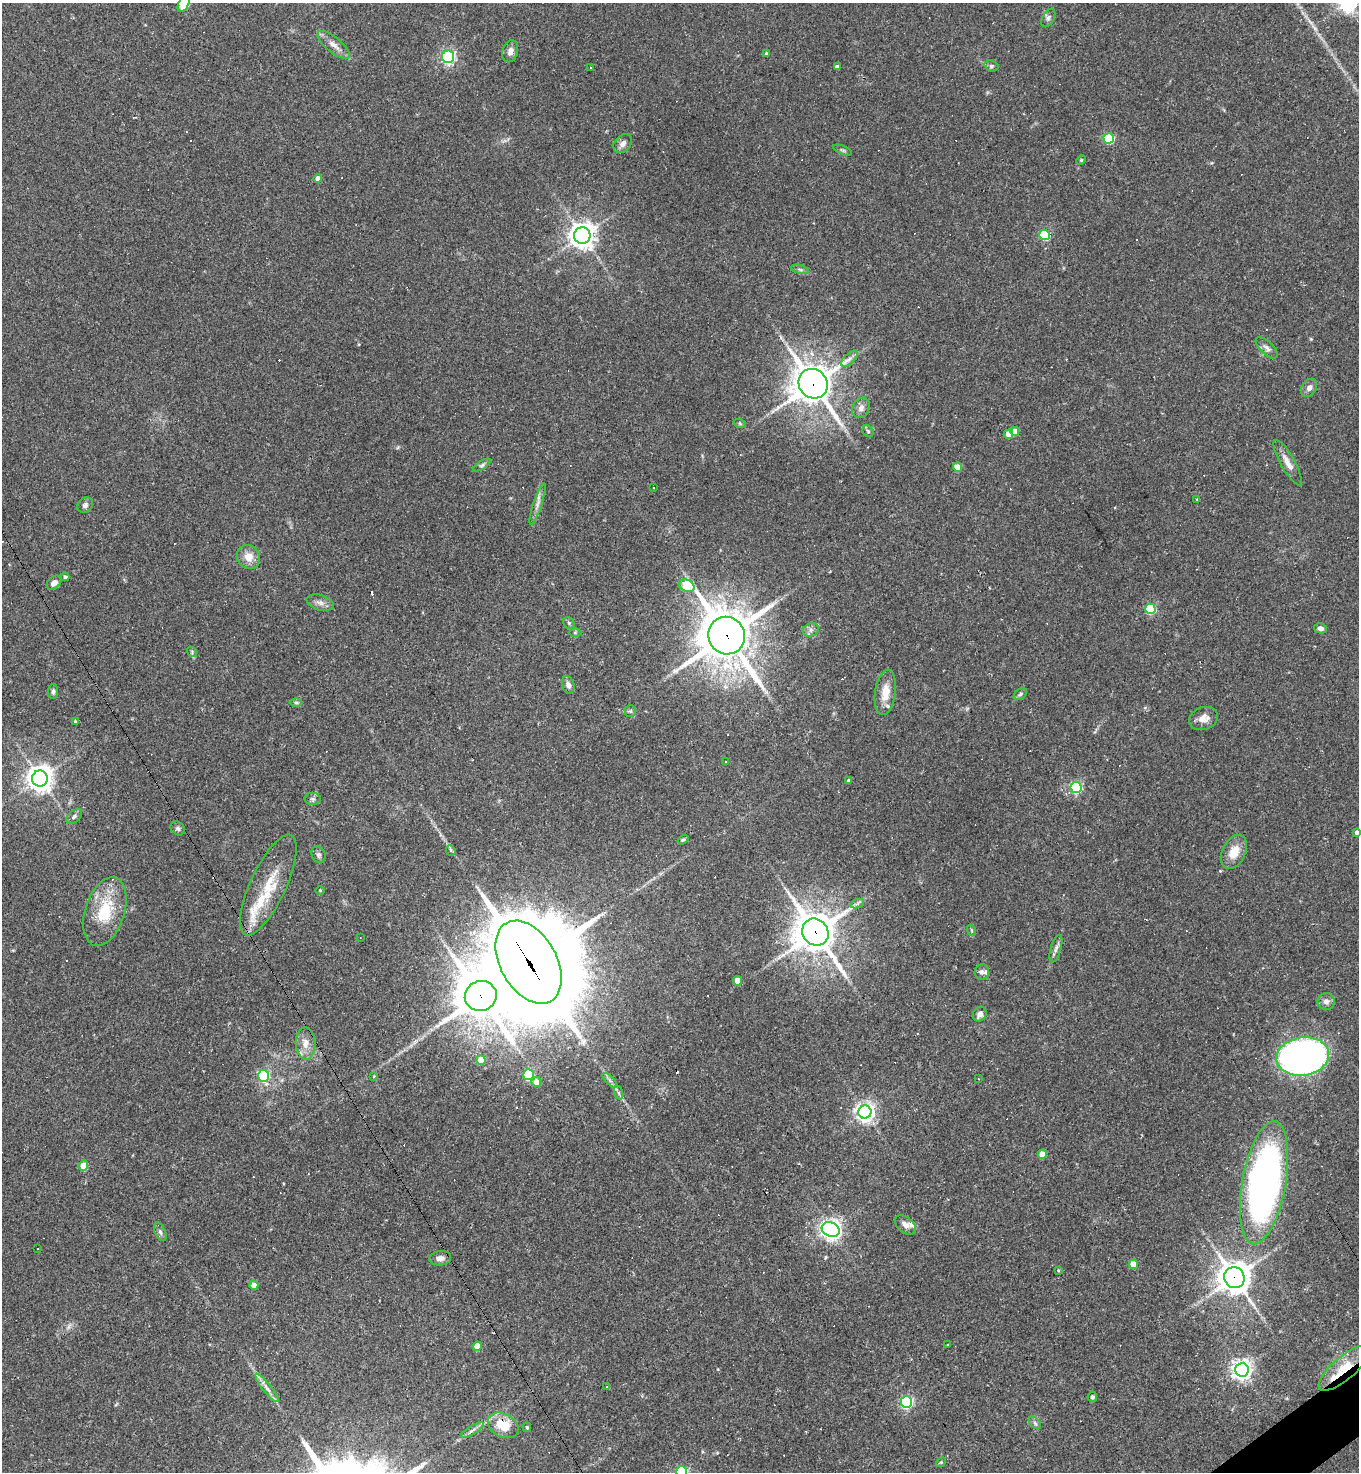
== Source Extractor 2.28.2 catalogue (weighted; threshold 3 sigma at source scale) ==
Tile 6 of 4 x 4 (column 2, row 2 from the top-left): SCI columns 1650-3006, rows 2941-4410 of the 5875 x 5880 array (HDU 1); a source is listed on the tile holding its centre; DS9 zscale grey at full resolution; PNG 1361 x 1474 px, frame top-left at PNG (2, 3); each listed source drawn as its Kron ellipse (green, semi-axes under 4 px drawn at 4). Shown black and unused: <1% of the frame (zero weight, under 2 of 3 exposures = <1% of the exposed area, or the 3 px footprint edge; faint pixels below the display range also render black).
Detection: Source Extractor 2.28.2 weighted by HDU 2 'WHT'; one run over the whole footprint, this tile lists its part. Background 0.0409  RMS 0.0046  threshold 0.0207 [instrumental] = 3 sigma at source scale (4.5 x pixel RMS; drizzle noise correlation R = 1.50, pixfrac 1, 0.05/0.05 arcsec/px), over >= 5 px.
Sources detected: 155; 1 inside a brighter object's white glare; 33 cosmic-ray / hot-pixel residue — neither listed nor drawn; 5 inside a brighter listed object's ellipse — not listed separately; the other 116 listed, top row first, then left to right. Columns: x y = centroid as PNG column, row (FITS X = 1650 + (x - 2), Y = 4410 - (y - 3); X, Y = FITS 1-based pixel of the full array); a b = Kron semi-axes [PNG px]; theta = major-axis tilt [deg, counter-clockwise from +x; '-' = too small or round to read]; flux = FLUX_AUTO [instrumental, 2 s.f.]
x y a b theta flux
184 4 9 5 63 24
1048 18 10 6 61 1.3
334 45 20 7 -39 3.8
510 51 11 7 73 2.3
766 54 4 4 - 1.1
448 57 6 6 - 87
991 66 7 5 -20 0.91
837 67 4 4 - 1.8
591 68 3 2 - 0.27
1109 138 5 5 - 27
623 144 11 8 46 2.5
843 150 10 3 -22 0.81
1081 160 5 4 - 0.5
318 179 4 4 - 5
1045 235 5 5 - 29
582 236 8 8 - 420
800 269 9 4 -14 0.95
1267 348 14 6 -43 2.1
849 359 10 5 45 1.9
813 384 15 14 - 910
1309 388 10 7 56 2.1
861 408 11 8 63 2.6
740 424 6 4 -20 0.62
868 431 6 5 - 0.8
1015 431 4 4 - 4.9
1008 434 5 4 - 5.9
1288 463 26 7 -60 4.6
482 465 10 4 32 0.96
957 467 4 4 - 8.4
653 488 2 2 - 0.33
1197 499 4 3 - 0.41
538 504 21 4 72 2.7
85 505 8 7 - 1.6
248 557 12 11 - 5.1
65 577 4 4 - 1.2
54 583 8 6 44 2.4
687 586 8 6 -27 27
320 602 14 7 -17 2.4
1150 609 5 5 - 29
569 623 6 5 - 0.88
1320 628 6 5 - 1.6
811 630 8 6 21 1.6
575 632 6 4 0 0.59
727 636 19 18 - 1800
192 652 6 4 -51 0.64
568 685 9 6 -74 2.2
53 691 7 5 87 1.1
885 692 23 10 82 7
1020 694 7 5 37 0.9
296 702 6 4 0 0.77
630 711 6 5 - 0.79
1204 718 15 11 18 4
75 721 4 3 - 0.55
726 762 3 2 - 0.3
40 778 8 8 - 460
849 781 4 4 - 1.8
1076 787 5 5 - 59
313 799 8 6 0 1.2
74 816 9 5 40 1.3
178 828 8 6 -39 1
1357 832 4 4 - 1.5
683 840 6 4 34 0.7
451 850 5 4 - 1.4
1234 852 18 11 65 7.4
318 855 8 6 -64 1.2
268 885 55 18 65 20
320 890 4 4 - 0.43
857 904 7 4 20 1
105 911 35 19 72 20
971 930 6 3 -70 0.5
815 932 14 12 -50 1300
360 938 3 2 - 0.29
1056 948 14 5 74 1.9
529 962 45 28 -60 8800
982 972 7 7 - 1.6
738 981 4 4 - 7.4
481 996 16 15 - 1400
1326 1001 8 8 - 2.4
980 1014 7 6 - 2.2
305 1043 16 10 -87 4.8
1303 1056 26 19 9 180
481 1060 5 4 - 7.7
528 1075 5 5 - 31
264 1076 6 5 - 40
374 1076 4 3 - 0.39
978 1079 3 2 - 0.41
610 1080 9 3 -45 1.1
536 1082 5 4 - 3.9
619 1093 7 4 -71 0.93
865 1112 6 6 - 250
1042 1154 4 4 - 5.8
83 1166 5 4 - 11
1264 1183 62 22 80 210
905 1225 12 7 -39 2.5
831 1229 9 7 -22 270
160 1232 10 5 -65 1.3
38 1249 2 2 - 0.32
440 1258 11 7 8 2.2
1133 1264 5 4 - 8.2
1058 1270 3 3 - 0.37
1234 1278 10 10 - 730
254 1285 4 4 - 4.2
947 1345 2 2 - 0.39
477 1346 4 4 - 6
1344 1368 32 11 40 13
1242 1370 7 7 - 250
606 1387 3 2 - 0.28
267 1388 18 4 -52 2.6
1092 1397 5 4 - 0.87
906 1402 6 5 - 70
1035 1423 7 4 -46 0.85
503 1425 16 11 -27 12
527 1427 4 4 - 0.52
472 1430 13 3 32 1.6
941 1462 5 4 - 0.53
682 1472 6 5 - 55
Overlapping masked pixels (flux is a lower limit): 7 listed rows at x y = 813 384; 727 636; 815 932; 529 962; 481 996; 1234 1278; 1344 1368
Isophote crosses this tile's border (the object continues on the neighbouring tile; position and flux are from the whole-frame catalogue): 3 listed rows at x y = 184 4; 1357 832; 682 1472